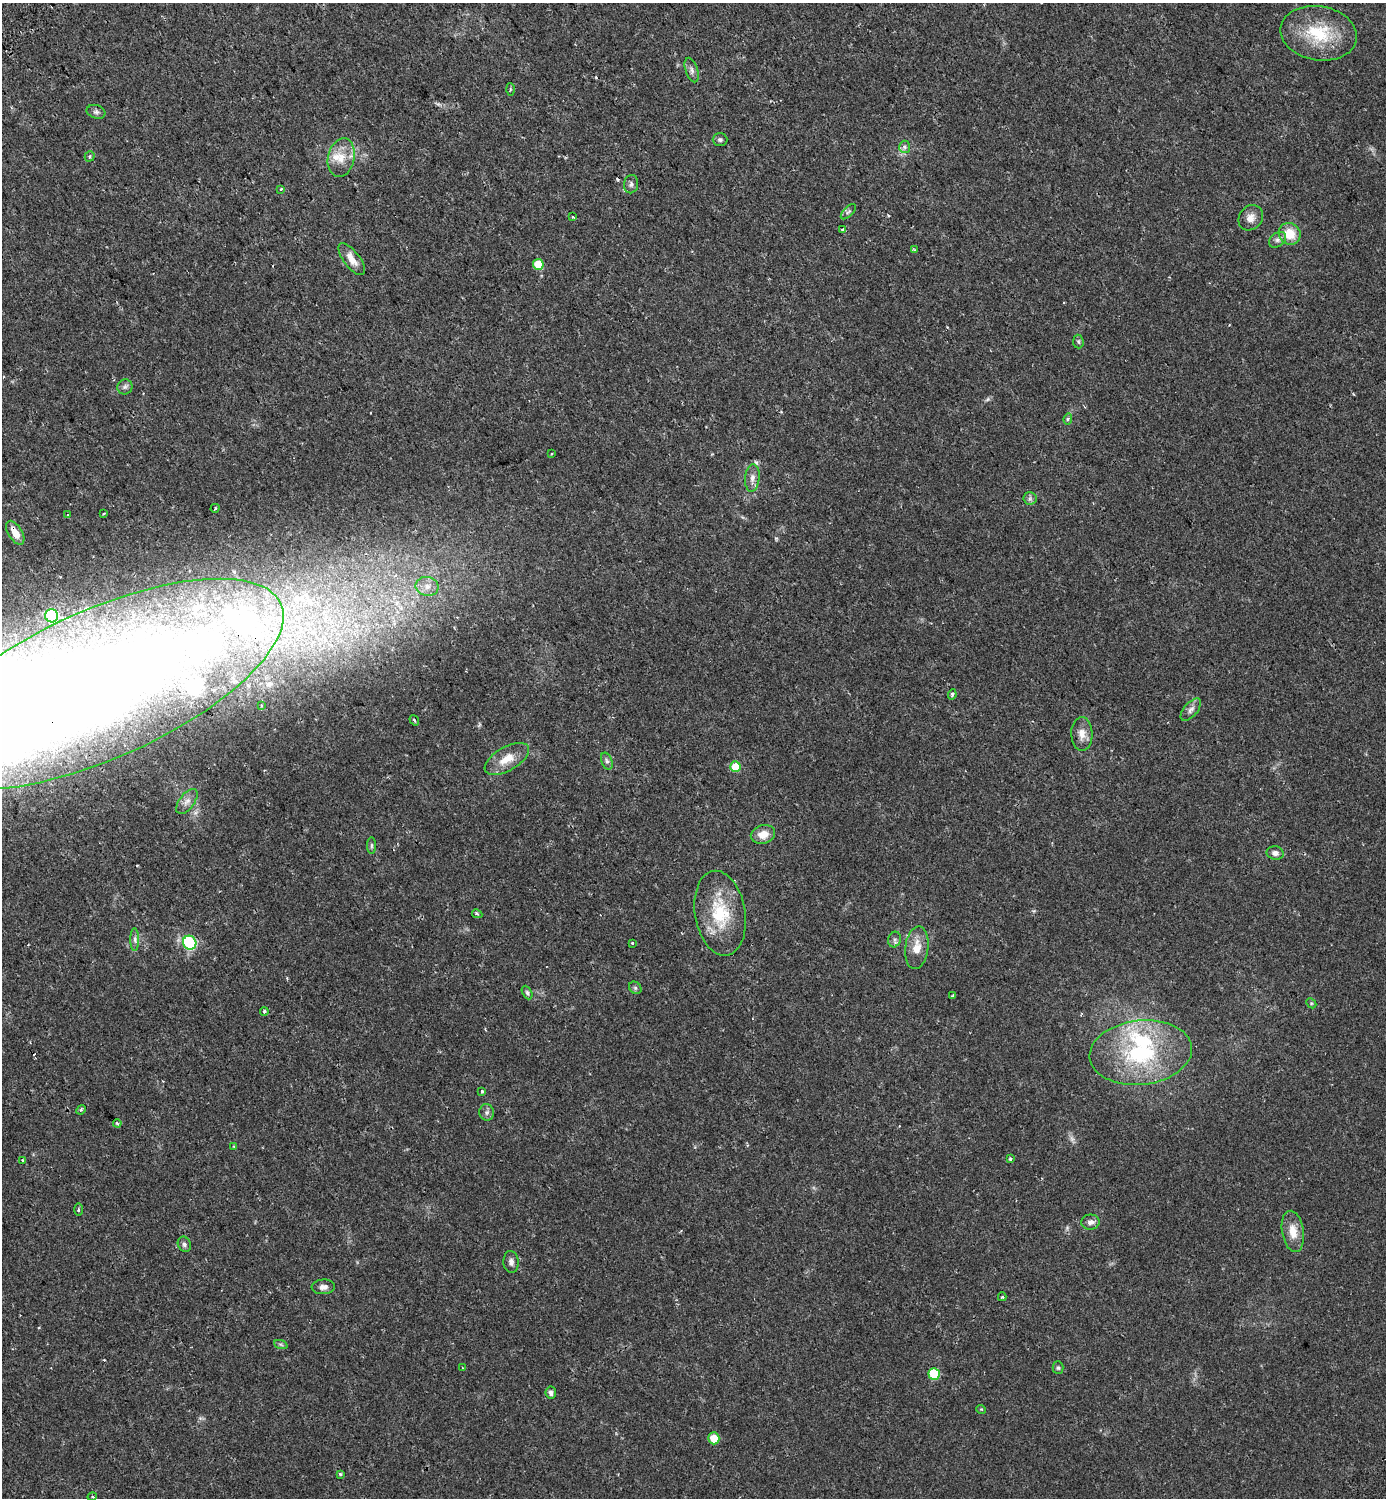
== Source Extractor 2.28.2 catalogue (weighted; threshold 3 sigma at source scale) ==
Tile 11 of 4 x 4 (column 3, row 3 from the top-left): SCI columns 3074-4457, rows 1569-3064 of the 6085 x 6137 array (HDU 1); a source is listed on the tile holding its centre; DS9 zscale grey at full resolution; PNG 1388 x 1500 px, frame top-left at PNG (2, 3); each listed source drawn as its Kron ellipse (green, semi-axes under 4 px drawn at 4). Shown black and unused: <1% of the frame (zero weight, under 2 of 3 exposures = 5% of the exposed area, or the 3 px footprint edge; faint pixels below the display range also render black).
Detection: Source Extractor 2.28.2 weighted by HDU 2 'WHT'; one run over the whole footprint, this tile lists its part. Background 0.025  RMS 0.0034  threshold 0.0155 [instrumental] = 3 sigma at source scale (4.5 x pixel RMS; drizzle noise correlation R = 1.50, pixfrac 1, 0.0396/0.0396 arcsec/px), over >= 5 px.
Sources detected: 94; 1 too faint to see at this stretch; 7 cosmic-ray / hot-pixel residue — neither listed nor drawn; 6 inside a brighter listed object's ellipse — not listed separately; the other 80 listed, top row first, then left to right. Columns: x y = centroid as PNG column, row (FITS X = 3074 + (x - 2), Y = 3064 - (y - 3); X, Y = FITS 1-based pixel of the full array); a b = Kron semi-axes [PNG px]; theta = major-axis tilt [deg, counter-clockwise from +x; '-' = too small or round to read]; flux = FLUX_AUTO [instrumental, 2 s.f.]
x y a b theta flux
1319 33 38 27 -9 17
692 70 13 6 -71 1.3
510 89 6 3 -89 0.42
96 112 9 6 -18 0.94
720 140 7 6 - 0.72
905 147 6 5 - 0.84
90 156 5 4 - 0.58
341 158 20 13 78 5.4
631 184 9 7 81 1
281 189 3 3 - 0.92
848 212 9 4 44 0.76
573 217 3 3 - 0.39
1251 218 13 11 50 2.5
843 230 4 3 - 1.4
1290 234 11 10 - 6.3
1278 240 9 6 38 1.2
915 250 4 3 - 0.39
352 259 19 8 -53 3.2
538 264 5 5 - 7.7
1078 342 7 5 -85 0.56
125 387 8 7 - 0.94
1068 419 6 4 82 0.76
551 454 4 2 - 0.28
752 478 14 7 84 1.9
1030 498 6 6 - 0.79
215 508 4 3 - 0.4
104 513 3 3 - 0.76
67 515 3 3 - 0.29
15 533 13 7 -58 3.7
427 586 11 9 -11 2.8
52 616 7 6 - 30
101 684 197 74 24 480
952 695 5 3 - 0.85
261 705 3 3 - 0.59
1191 709 13 6 49 1.5
414 720 5 3 - 0.39
1082 734 17 10 -89 3
507 759 24 12 30 5.7
607 761 9 5 -68 0.82
735 767 5 5 - 7
187 801 14 7 54 1.9
763 834 12 9 14 3.8
372 846 8 4 90 0.53
1275 853 8 6 -9 1.4
720 913 43 25 -80 17
477 914 5 4 - 0.54
135 939 11 4 -90 0.96
895 939 8 6 74 0.88
190 943 7 6 - 28
632 943 3 3 - 0.92
917 948 21 11 82 4.7
635 988 7 5 -45 0.61
527 993 7 4 -63 0.62
952 996 3 3 - 0.38
1311 1003 5 4 - 0.39
264 1011 4 3 - 0.38
1141 1053 51 32 6 36
482 1091 3 3 - 1.1
81 1110 5 4 - 0.43
487 1112 8 7 - 1
117 1123 4 3 - 0.58
234 1146 3 3 - 0.5
1010 1159 3 3 - 1.2
22 1160 3 3 - 0.35
78 1210 6 3 90 0.4
1090 1222 9 7 4 1.6
1293 1231 21 11 -80 4.4
184 1244 8 6 -66 0.89
511 1262 11 7 -85 1.3
323 1287 12 7 3 1.5
1002 1297 4 4 - 0.52
281 1345 7 4 -20 0.5
463 1368 3 2 - 0.27
1058 1368 6 5 - 0.56
934 1374 6 5 - 13
551 1393 6 5 - 1.1
981 1409 5 3 - 0.28
714 1438 6 5 - 5.6
340 1474 4 4 - 0.5
92 1497 5 3 - 0.34
Overlapping masked pixels (flux is a lower limit): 2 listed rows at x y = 15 533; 101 684